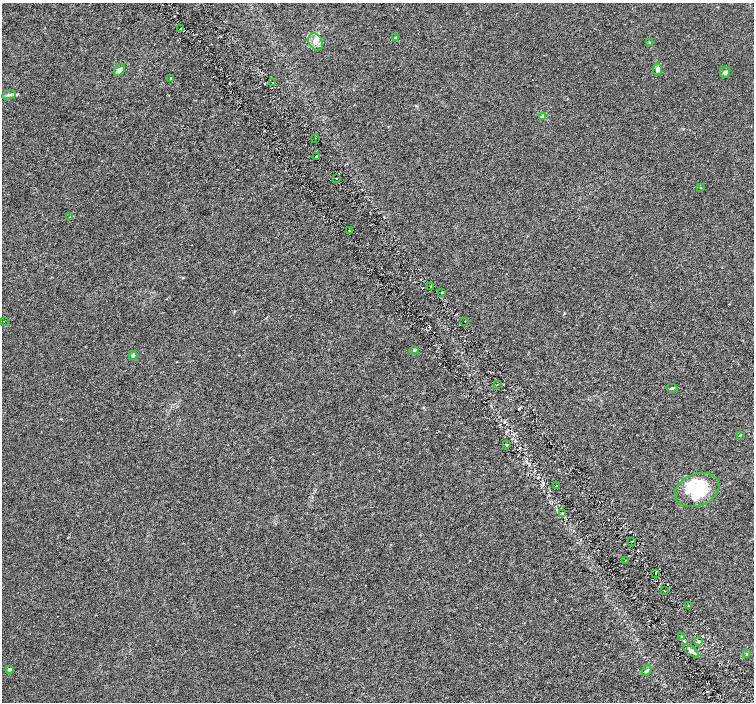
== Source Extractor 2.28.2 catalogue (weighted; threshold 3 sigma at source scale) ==
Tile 6 of 4 x 4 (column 2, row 2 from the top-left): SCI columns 1509-3011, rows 3003-4402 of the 6018 x 5941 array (HDU 1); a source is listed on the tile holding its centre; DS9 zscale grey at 2 x 2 block average (1 PNG px = mean of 2 x 2 image px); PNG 756 x 704 px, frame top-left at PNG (2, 3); each listed source drawn as its Kron ellipse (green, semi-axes under 4 px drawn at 4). Shown black and unused: <1% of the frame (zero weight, under 3 of 6 exposures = <1% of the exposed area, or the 3 px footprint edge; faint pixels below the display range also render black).
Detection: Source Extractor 2.28.2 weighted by HDU 2 'WHT'; one run over the whole footprint, this tile lists its part. Background 0.00114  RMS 0.0016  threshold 0.0067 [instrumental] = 3 sigma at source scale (4.09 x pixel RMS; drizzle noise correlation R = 1.36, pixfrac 0.8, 0.0396/0.0396 arcsec/px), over >= 5 px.
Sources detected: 53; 1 inside a brighter object's white glare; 8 cosmic-ray / hot-pixel residue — neither listed nor drawn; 3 inside a brighter listed object's ellipse — not listed separately; the other 41 listed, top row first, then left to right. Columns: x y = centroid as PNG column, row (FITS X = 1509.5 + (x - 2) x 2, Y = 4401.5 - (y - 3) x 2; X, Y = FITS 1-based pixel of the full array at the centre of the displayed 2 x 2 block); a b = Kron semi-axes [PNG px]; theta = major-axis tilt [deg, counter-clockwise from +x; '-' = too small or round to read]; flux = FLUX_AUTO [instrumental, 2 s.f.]
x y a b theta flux
181 29 2 2 - 0.41
395 38 3 2 - 0.5
316 42 9 6 -63 2
650 43 4 3 - 0.39
657 69 6 4 82 0.99
119 70 7 4 47 1.2
725 72 5 5 - 0.93
171 78 2 2 - 0.4
272 82 2 2 - 0.36
9 95 7 2 13 0.51
543 116 3 3 - 0.41
315 138 2 2 - 0.2
316 156 3 2 - 0.5
336 178 2 2 - 0.18
701 188 2 2 - 0.26
69 217 2 2 - 0.15
349 230 4 2 - 0.44
431 286 2 2 - 0.33
442 293 4 2 - 0.29
4 321 2 2 - 0.084
465 321 2 2 - 0.45
414 350 4 2 - 0.29
133 355 5 4 - 0.6
497 384 2 2 - 0.15
672 388 6 3 -8 0.4
740 435 4 2 - 0.21
506 445 2 2 - 0.47
557 485 2 2 - 0.31
697 490 23 16 22 20
563 513 3 2 - 0.35
632 541 2 2 - 0.16
626 560 2 2 - 0.21
655 573 2 2 - 0.62
665 591 2 2 - 0.19
688 606 2 2 - 0.24
682 637 3 3 - 0.27
698 641 4 3 - 0.5
691 651 9 4 -36 1.3
746 653 3 2 - 0.22
9 669 4 3 - 0.45
647 671 6 3 49 0.61
Overlapping masked pixels (flux is a lower limit): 1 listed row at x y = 655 573
Diffuse or blended objects may show on this block-average render without a row.